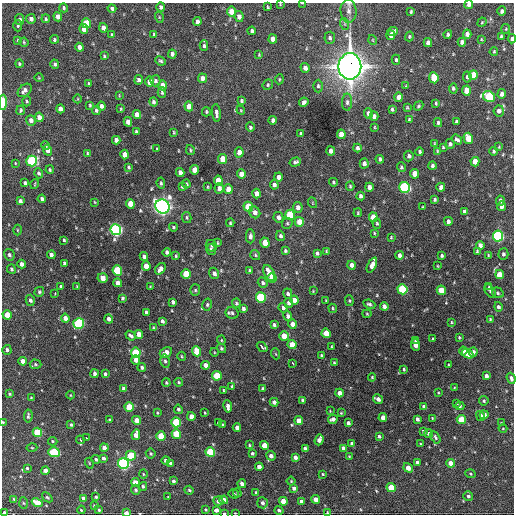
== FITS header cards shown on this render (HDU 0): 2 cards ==
NAXIS1  =                  512 / Axis length
NAXIS2  =                  512 / Axis length

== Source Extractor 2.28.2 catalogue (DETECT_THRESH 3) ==
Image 512 x 512 px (HDU 0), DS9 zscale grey, 1 PNG px = 1 image px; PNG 516 x 516 px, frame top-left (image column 1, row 512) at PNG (2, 3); each listed source drawn as its Kron ellipse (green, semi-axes under 4 px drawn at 4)
Background 1150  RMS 35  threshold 105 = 3 sigma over >= 5 px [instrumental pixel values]
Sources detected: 450; all 450 listed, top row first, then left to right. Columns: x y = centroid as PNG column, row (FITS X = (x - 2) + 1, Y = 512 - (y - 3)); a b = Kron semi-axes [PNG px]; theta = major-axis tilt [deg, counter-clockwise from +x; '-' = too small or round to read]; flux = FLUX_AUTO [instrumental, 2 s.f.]
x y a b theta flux
302 3 3 2 - 1.6e+03
280 4 4 3 - 1.7e+03
469 5 4 4 - 7.5e+03
161 7 5 4 - 6.1e+03
268 7 4 2 - 2.3e+03
64 8 4 3 - 4.1e+03
112 8 4 4 - 5.8e+03
348 11 12 8 -85 1.4e+04
502 11 5 4 - 6.0e+03
231 12 5 4 - 3.4e+04
411 12 4 3 - 3.1e+03
58 17 5 4 - 1.7e+04
159 17 5 3 - 2.3e+03
239 17 5 4 - 1.1e+04
20 19 5 4 - 6.8e+03
31 19 5 4 - 8.9e+03
46 19 4 4 - 3.6e+03
197 21 4 3 - 9.5e+03
482 22 5 4 - 2.3e+03
86 23 5 4 - 6.0e+04
345 24 6 4 -72 3.5e+03
18 26 6 4 -89 3.3e+03
103 28 5 4 - 1.1e+04
84 29 5 4 - 1.5e+04
506 29 5 4 - 2.6e+03
252 31 4 3 - 5.7e+03
393 32 5 4 - 1.0e+04
154 34 4 3 - 3.2e+03
448 34 4 3 - 4.3e+03
467 34 4 4 - 1.2e+04
112 35 4 3 - 3.9e+03
391 35 5 4 - 8.7e+03
409 36 5 4 - 3.1e+03
501 36 4 3 - 3.0e+03
330 38 6 5 - 5.4e+03
273 39 4 4 - 1.4e+04
481 39 4 2 - 1.9e+03
512 39 4 3 - 7.5e+03
18 40 4 3 - 2.2e+03
54 40 4 4 - 4.1e+03
373 40 5 3 - 2.0e+03
24 42 5 4 - 2.6e+03
462 42 4 4 - 1.1e+04
428 43 4 4 - 1.3e+04
204 46 5 3 - 4.5e+03
79 47 4 4 - 1.2e+04
494 52 4 3 - 2.4e+03
172 54 4 4 - 8.7e+03
259 55 4 3 - 2.0e+03
104 56 4 3 - 2.8e+03
396 60 5 4 - 3.7e+03
160 61 6 4 -23 4.1e+03
19 64 4 3 - 3.0e+03
55 64 5 4 - 4.9e+03
350 66 13 11 90 2.9e+06
305 68 5 4 - 9.4e+03
473 75 5 4 - 4.9e+04
467 77 5 4 - 4.9e+03
39 78 4 3 - 1.7e+03
202 78 5 4 - 1.2e+04
434 78 5 4 - 6.5e+04
279 79 5 3 - 2.3e+03
139 80 5 4 - 7.3e+03
155 81 5 5 - 5.3e+03
150 82 5 4 - 2.1e+04
89 84 4 3 - 4.3e+03
162 85 5 4 - 2.0e+04
268 85 6 4 51 3.6e+03
318 86 6 4 -90 4.4e+03
406 86 4 3 - 2.1e+03
453 88 5 4 - 4.2e+03
25 90 8 5 44 1.0e+04
466 91 5 4 - 2.9e+04
162 92 5 4 - 3.8e+03
502 94 5 4 - 1.2e+04
119 95 3 2 - 1.5e+03
399 97 5 4 - 2.0e+04
489 97 6 5 - 1.8e+05
78 99 4 3 - 1.9e+03
27 101 5 4 - 2.8e+03
241 101 4 3 - 3.3e+03
3 102 7 4 88 3.3e+04
153 102 4 4 - 5.2e+03
304 102 5 4 - 7.8e+03
347 102 8 5 89 6.5e+03
436 103 4 2 - 3.0e+03
90 105 4 3 - 2.8e+03
101 106 4 4 - 8.7e+03
189 106 5 4 - 2.4e+04
419 106 5 3 - 2.9e+03
407 107 4 3 - 2.2e+03
60 109 4 4 - 1.3e+04
121 109 4 3 - 2.4e+03
392 109 4 3 - 3.8e+03
21 110 4 3 - 3.2e+03
96 110 4 4 - 4.2e+03
241 110 4 4 - 1.9e+03
499 111 5 5 - 1.1e+04
206 112 4 4 - 3.2e+03
216 113 9 4 -85 7.5e+03
368 113 5 4 - 9.8e+03
137 115 4 4 - 1.8e+04
374 116 4 4 - 9.2e+03
39 117 4 4 - 1.7e+04
31 120 5 4 - 1.0e+04
273 120 4 4 - 7.0e+03
409 120 4 3 - 2.8e+03
128 122 5 4 - 1.8e+04
456 122 3 3 - 3.7e+03
438 123 4 3 - 4.3e+03
250 127 5 4 - 4.1e+03
374 127 3 2 - 1.9e+03
136 132 3 3 - 4.2e+03
174 132 3 2 - 2.4e+03
301 134 4 3 - 4.3e+03
341 134 5 4 - 3.2e+04
468 138 5 4 - 5.6e+04
116 140 4 4 - 1.1e+04
457 140 6 4 -36 6.2e+03
434 143 4 2 - 1.7e+03
450 144 5 4 - 5.7e+03
46 146 4 4 - 3.8e+03
443 147 3 3 - 2.5e+03
499 147 3 3 - 1.9e+03
357 148 4 3 - 5.9e+03
157 149 3 3 - 2.7e+03
47 150 5 4 - 1.4e+04
190 150 5 3 - 2.8e+03
331 151 4 4 - 1.2e+04
437 151 4 3 - 2.0e+03
493 151 4 3 - 4.5e+03
239 152 5 4 - 2.0e+04
420 152 4 3 - 5.0e+03
87 153 4 3 - 2.4e+03
125 154 5 4 - 2.8e+04
409 156 5 4 - 6.6e+03
223 159 5 4 - 3.8e+04
380 159 4 3 - 5.8e+03
32 161 5 5 - 2.9e+05
295 162 6 4 19 4.8e+03
475 162 5 4 - 2.6e+04
15 163 3 2 - 1.5e+03
364 163 5 4 - 1.2e+04
432 166 4 3 - 5.8e+03
128 167 3 3 - 3.0e+03
401 167 5 4 - 3.8e+03
50 170 4 3 - 2.8e+03
194 170 5 4 - 2.3e+04
180 172 4 4 - 1.3e+04
39 173 5 4 - 5.0e+03
241 174 5 4 - 2.0e+04
415 174 5 4 - 3.2e+04
278 177 4 4 - 1.0e+04
218 180 5 4 - 4.2e+04
333 182 4 3 - 3.4e+03
25 183 4 3 - 4.8e+03
161 183 6 4 -84 4.1e+03
35 184 5 3 - 2.0e+03
186 184 4 4 - 3.5e+03
274 185 4 4 - 7.7e+03
182 186 4 3 - 2.9e+03
350 186 4 4 - 2.8e+03
208 187 3 3 - 2.1e+03
369 187 4 4 - 1.2e+04
405 187 5 5 - 4.3e+05
441 187 4 4 - 1.1e+04
219 188 5 4 - 1.2e+04
228 189 5 4 - 2.4e+04
257 194 5 4 - 1.4e+04
361 196 4 3 - 6.4e+03
42 199 4 4 - 8.3e+03
435 199 3 3 - 3.6e+03
20 201 4 3 - 7.5e+03
500 201 5 4 - 5.3e+03
95 202 3 3 - 1.9e+03
313 203 5 3 - 1.8e+03
130 204 5 4 - 3.8e+04
162 206 7 7 - 1.2e+06
501 206 5 3 - 8.9e+03
248 207 5 4 - 7.9e+04
298 207 5 4 - 1.1e+04
423 207 3 2 - 1.8e+03
255 212 6 5 - 1.3e+04
464 212 4 3 - 4.3e+03
358 213 4 3 - 2.3e+03
290 215 5 5 - 1.1e+05
187 217 5 4 - 3.6e+03
278 217 5 5 - 8.3e+03
373 217 5 4 - 3.3e+04
448 221 4 4 - 7.3e+03
299 222 5 4 - 3.4e+04
230 223 4 3 - 3.0e+03
287 223 6 5 - 3.7e+03
377 223 5 4 - 3.3e+03
173 227 4 4 - 3.3e+03
17 230 5 3 - 2.1e+03
116 230 5 5 - 5.8e+05
374 233 3 3 - 2.3e+03
250 236 7 4 -89 8.3e+03
280 236 5 4 - 5.6e+03
498 236 5 5 - 4.0e+05
391 237 3 2 - 2.2e+03
64 240 3 3 - 3.1e+03
217 243 3 2 - 2.2e+03
265 243 5 4 - 4.3e+04
480 245 4 4 - 9.4e+03
211 246 6 5 - 4.0e+03
211 250 5 4 - 5.4e+03
285 251 4 3 - 4.0e+03
326 251 3 3 - 2.0e+03
477 251 4 3 - 2.7e+03
167 252 4 3 - 6.1e+03
317 253 4 3 - 5.2e+03
503 254 6 5 - 5.0e+03
9 255 6 5 - 5.3e+03
51 255 4 4 - 8.3e+03
255 255 5 4 - 3.4e+03
399 255 4 3 - 1.0e+04
488 255 3 3 - 1.9e+03
144 256 4 4 - 7.6e+03
176 256 4 3 - 2.3e+03
442 256 3 3 - 3.5e+03
64 263 4 3 - 5.3e+03
22 264 4 4 - 1.1e+04
352 265 4 4 - 1.3e+04
372 265 8 4 64 1.8e+04
146 266 4 4 - 2.6e+04
438 266 3 2 - 1.7e+03
11 269 4 4 - 4.4e+03
160 269 6 4 52 1.3e+04
117 270 5 5 - 1.6e+05
249 270 4 3 - 3.2e+03
214 273 6 5 - 9.9e+03
269 273 8 5 -63 2.5e+04
186 274 5 4 - 7.9e+04
499 274 4 4 - 3.2e+04
103 278 5 4 - 2.5e+04
272 278 5 4 - 5.0e+04
118 283 4 4 - 1.6e+04
263 283 5 4 - 4.6e+03
77 286 4 3 - 2.2e+03
150 286 4 3 - 1.8e+03
61 287 4 3 - 5.2e+03
489 287 3 3 - 3.0e+03
402 289 5 5 - 1.9e+05
195 290 6 5 - 4.1e+03
441 290 5 4 - 4.8e+04
313 291 4 3 - 1.6e+03
490 291 7 4 -53 3.9e+03
39 292 5 4 - 3.8e+03
55 293 3 2 - 3.3e+03
498 293 6 5 - 4.5e+03
288 294 5 4 - 5.8e+03
261 297 5 5 - 2.0e+05
122 298 4 3 - 4.2e+03
30 300 5 4 - 6.7e+03
294 300 4 4 - 2.1e+04
326 300 3 3 - 1.8e+03
349 301 5 4 - 2.9e+03
173 302 4 3 - 6.9e+03
236 303 5 4 - 3.9e+03
289 303 5 4 - 7.1e+03
369 304 6 4 -22 4.9e+03
207 305 6 4 76 4.1e+03
384 306 4 4 - 9.5e+03
498 307 5 4 - 6.6e+03
243 308 4 3 - 6.4e+03
283 308 5 4 - 6.8e+03
333 308 4 3 - 3.0e+03
146 312 4 3 - 5.7e+03
232 313 6 6 - 5.9e+03
367 314 4 4 - 2.3e+03
7 315 5 4 - 3.4e+04
288 316 5 4 - 7.3e+03
65 318 4 4 - 1.4e+04
109 319 4 4 - 1.1e+04
490 319 3 3 - 2.4e+03
162 321 4 3 - 5.9e+03
451 322 4 3 - 2.4e+03
79 323 5 5 - 3.0e+05
292 324 4 4 - 1.3e+04
274 325 3 3 - 4.4e+03
154 328 3 3 - 3.3e+03
326 333 5 4 - 3.4e+04
139 334 4 4 - 2.1e+04
131 336 5 3 - 6.0e+03
284 336 5 5 - 3.9e+04
459 337 4 3 - 2.4e+03
433 339 3 2 - 2.2e+03
221 340 4 4 - 2.4e+03
416 341 4 3 - 6.5e+03
292 345 5 4 - 3.6e+04
415 345 6 4 -84 2.2e+04
262 347 6 3 -40 1.1e+04
332 347 3 2 - 2.3e+03
221 348 5 4 - 4.0e+03
7 350 5 4 - 6.0e+03
197 351 5 4 - 5.4e+04
463 351 4 4 - 1.5e+04
166 352 6 4 28 1.5e+04
214 352 4 3 - 1.6e+03
473 352 5 4 - 7.2e+03
136 353 5 4 - 1.1e+05
276 354 5 3 - 2.1e+03
468 354 6 4 -33 2.4e+04
321 355 3 3 - 2.4e+03
182 356 4 3 - 2.2e+03
136 360 4 4 - 1.8e+04
23 361 4 4 - 2.0e+04
165 361 7 5 -79 5.5e+03
293 363 3 2 - 1.9e+04
334 363 3 3 - 2.9e+03
35 364 6 4 -4 3.5e+03
205 365 4 4 - 1.5e+04
448 365 4 2 - 2.0e+03
142 367 4 3 - 4.8e+03
404 369 4 3 - 2.4e+03
95 374 4 3 - 7.7e+03
105 374 3 3 - 4.3e+03
217 376 5 4 - 8.8e+04
486 376 4 3 - 8.9e+03
372 377 4 4 - 2.5e+03
511 378 6 4 -70 7.2e+03
179 382 4 3 - 2.9e+03
166 383 4 3 - 3.0e+03
232 386 4 3 - 3.0e+03
123 388 4 3 - 7.4e+03
263 388 3 3 - 3.1e+03
454 388 4 3 - 2.2e+03
223 390 3 2 - 2.0e+03
339 393 4 4 - 1.6e+04
438 393 3 2 - 1.8e+03
9 394 3 3 - 2.8e+03
70 395 4 3 - 1.7e+03
31 398 3 3 - 2.2e+03
378 399 5 4 - 1.2e+04
303 400 4 3 - 4.7e+03
484 401 4 4 - 3.4e+03
274 402 4 4 - 1.0e+04
456 403 4 3 - 2.6e+03
228 406 6 3 -82 9.6e+03
460 406 4 3 - 3.4e+03
129 407 5 4 - 7.4e+04
424 407 4 4 - 1.1e+04
178 409 4 4 - 5.3e+03
330 411 2 2 - 1.4e+03
157 413 4 3 - 2.4e+03
205 413 3 2 - 1.9e+03
341 413 3 2 - 1.9e+03
484 415 4 4 - 1.1e+04
28 416 6 3 82 4.2e+03
191 416 4 4 - 2.0e+04
480 416 5 3 - 7.0e+03
383 418 4 4 - 1.9e+04
432 418 3 3 - 1.9e+03
333 419 5 4 - 1.2e+04
417 419 4 3 - 7.8e+03
110 420 3 3 - 2.5e+03
137 420 4 4 - 3.1e+04
461 420 5 4 - 5.4e+04
299 421 4 4 - 2.6e+04
3 422 3 3 - 1.9e+03
176 422 5 4 - 1.4e+05
219 423 4 3 - 4.2e+03
348 423 4 3 - 6.4e+03
501 423 3 3 - 1.6e+03
71 425 3 3 - 3.1e+03
223 425 3 3 - 3.1e+03
237 428 4 4 - 1.4e+04
503 429 4 3 - 1.9e+03
423 431 4 4 - 3.0e+03
37 432 5 4 - 1.2e+05
176 434 5 4 - 8.7e+04
428 434 5 4 - 5.7e+03
136 435 5 4 - 1.7e+04
161 436 5 4 - 5.4e+04
379 436 3 3 - 4.0e+03
435 437 7 4 -60 4.7e+03
87 438 3 2 - 3.2e+03
80 440 4 3 - 7.6e+03
319 440 5 4 - 1.4e+04
53 441 5 4 - 3.2e+03
352 444 4 3 - 6.0e+03
421 444 4 3 - 2.3e+03
249 445 3 2 - 2.4e+03
264 445 4 4 - 4.0e+04
32 448 5 3 - 2.2e+03
104 448 4 4 - 1.4e+04
343 448 4 3 - 8.5e+03
305 449 4 3 - 8.0e+03
54 452 6 4 -16 1.5e+05
210 452 5 4 - 1.5e+05
151 453 5 5 - 3.4e+03
252 453 3 3 - 3.9e+03
131 456 5 5 - 8.3e+04
271 456 5 4 - 9.7e+03
295 457 4 4 - 1.0e+04
349 457 3 3 - 2.4e+03
103 458 4 3 - 7.1e+03
96 459 4 4 - 4.3e+03
166 460 4 3 - 7.4e+03
417 462 4 3 - 4.5e+03
89 463 5 3 - 2.1e+03
170 463 4 3 - 4.4e+03
450 463 4 4 - 2.4e+04
123 464 5 5 - 5.1e+05
259 467 4 4 - 1.2e+04
27 468 4 4 - 3.2e+03
408 468 5 4 - 1.8e+04
45 470 4 4 - 1.6e+04
143 474 5 3 - 2.1e+03
323 474 4 3 - 2.2e+03
470 474 5 3 - 2.5e+03
173 481 4 3 - 5.1e+03
291 481 4 4 - 2.3e+03
135 482 4 4 - 2.1e+04
242 484 4 4 - 1.0e+04
143 486 4 4 - 4.2e+03
294 488 4 4 - 8.8e+03
391 488 5 4 - 7.6e+04
136 490 5 4 - 4.4e+03
189 490 5 3 - 3.3e+03
256 492 4 3 - 2.7e+03
237 493 4 4 - 2.9e+03
233 494 5 4 - 4.2e+03
468 496 5 4 - 5.3e+03
47 497 6 4 -40 3.2e+03
96 497 3 3 - 3.4e+03
168 497 3 2 - 1.6e+03
83 498 4 3 - 7.7e+03
14 499 4 3 - 2.5e+03
316 499 4 4 - 2.0e+04
224 500 4 4 - 1.6e+04
218 501 5 4 - 1.1e+04
283 501 4 4 - 2.5e+04
301 501 4 4 - 5.8e+03
23 503 6 4 -87 2.9e+03
37 503 5 4 - 4.6e+04
262 503 5 5 - 6.8e+03
94 506 3 3 - 2.7e+03
81 510 4 3 - 2.3e+03
99 510 3 3 - 2.7e+03
206 510 3 3 - 2.8e+03
216 510 4 4 - 1.1e+04
279 510 4 4 - 4.8e+03
4 512 3 3 - 4.0e+03
327 512 4 3 - 1.9e+03
126 513 4 3 - 1.6e+04
224 513 3 3 - 2.8e+03
235 513 2 2 - 1.5e+03
At the frame edge (FLAGS 8, measured only in part): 12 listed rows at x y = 302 3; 280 4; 469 5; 348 11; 512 39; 3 102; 511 378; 3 422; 4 512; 126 513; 224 513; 235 513